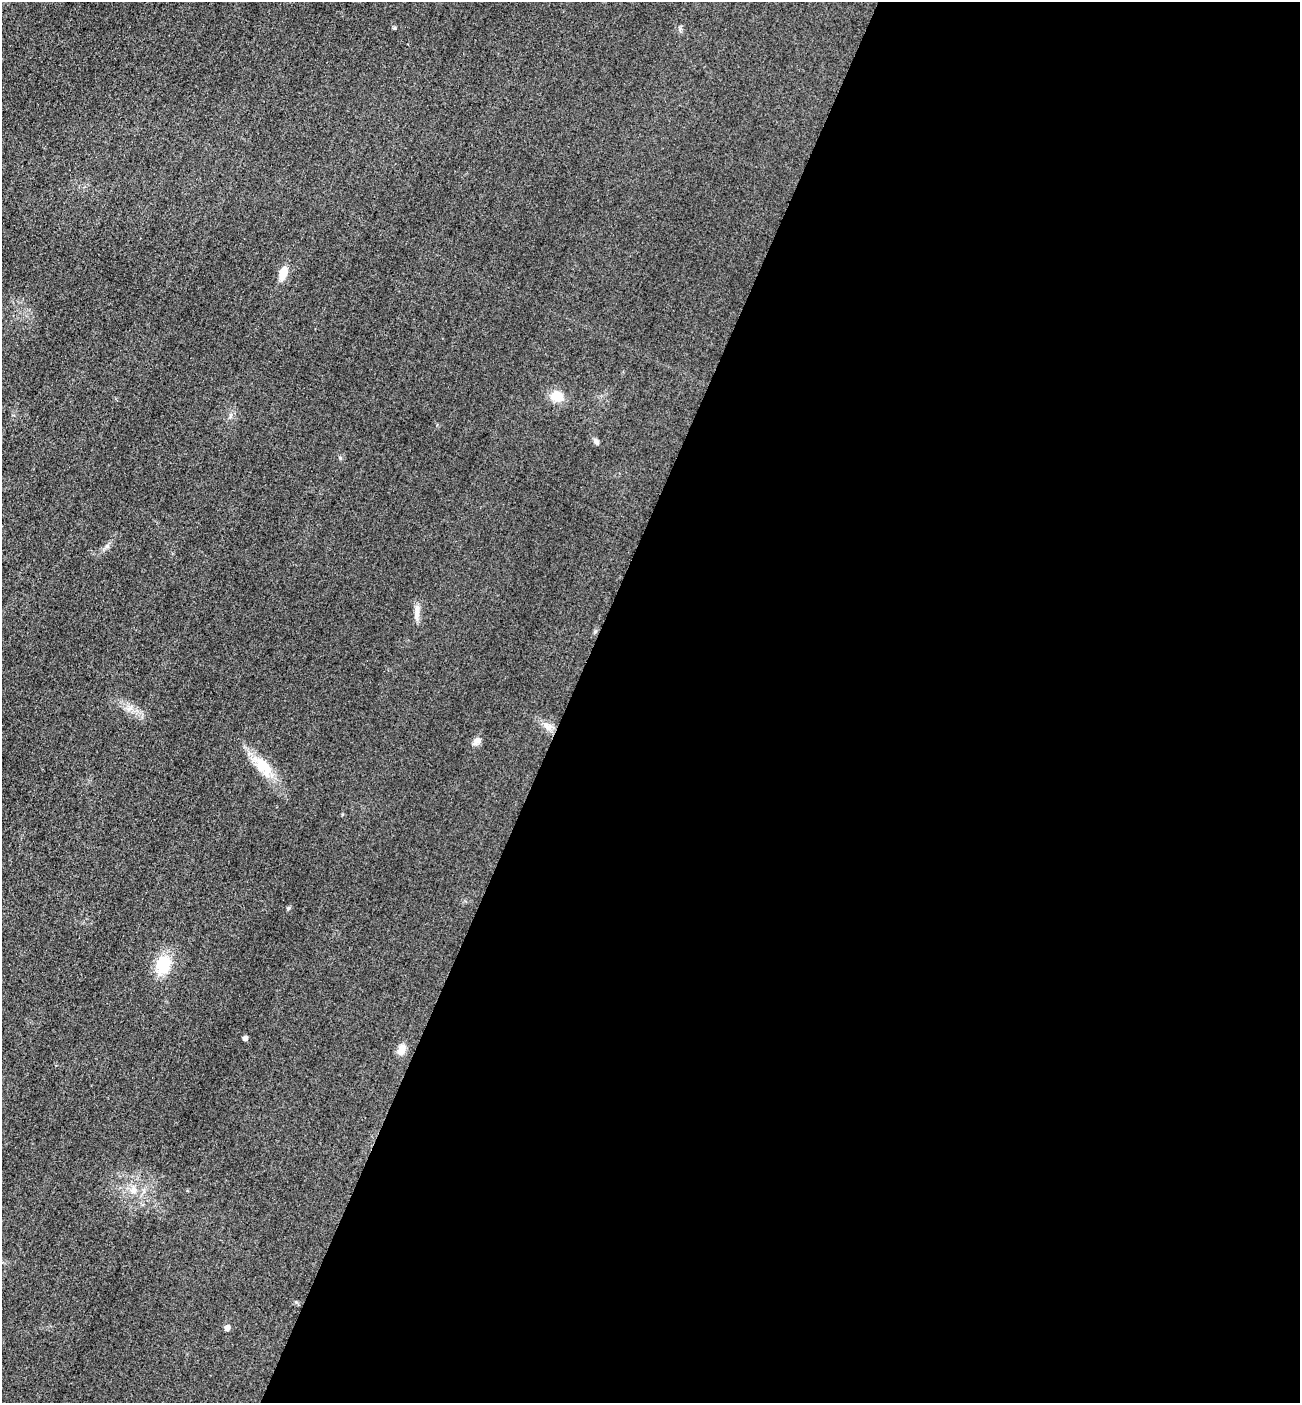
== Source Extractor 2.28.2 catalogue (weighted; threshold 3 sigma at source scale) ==
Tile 12 of 4 x 4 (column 4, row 3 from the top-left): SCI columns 4199-5496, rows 1427-2827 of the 5667 x 5654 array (HDU 1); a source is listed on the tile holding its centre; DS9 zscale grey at full resolution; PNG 1302 x 1405 px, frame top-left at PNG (2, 2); no overlay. Shown black and unused: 56% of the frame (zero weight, under 3 of 4 exposures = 3% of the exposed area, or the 3 px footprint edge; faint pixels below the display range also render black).
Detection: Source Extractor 2.28.2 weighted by HDU 2 'WHT'; one run over the whole footprint, this tile lists its part. Background 0.0571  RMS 0.017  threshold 0.0754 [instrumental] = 3 sigma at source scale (4.5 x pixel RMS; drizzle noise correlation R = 1.50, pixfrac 1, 0.05/0.05 arcsec/px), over >= 5 px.
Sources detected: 13; all 13 listed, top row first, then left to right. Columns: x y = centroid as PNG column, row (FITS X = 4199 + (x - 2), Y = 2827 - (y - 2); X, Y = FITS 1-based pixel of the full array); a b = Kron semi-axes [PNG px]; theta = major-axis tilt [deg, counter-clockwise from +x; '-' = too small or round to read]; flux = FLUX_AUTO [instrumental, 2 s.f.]
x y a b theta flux
283 273 15 8 72 22
557 396 11 9 -18 31
596 442 8 6 -56 5.2
417 612 21 6 87 12
547 726 16 7 -39 13
477 740 10 8 27 8.7
264 766 30 16 -52 44
288 908 6 4 23 2.4
163 965 18 13 68 61
245 1038 4 4 - 7.8
402 1049 15 9 58 14
133 1190 9 6 -21 7.4
227 1328 4 4 - 14
Unlisted compact peaks at least as high as the median listed source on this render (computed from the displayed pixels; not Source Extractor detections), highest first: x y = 395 28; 107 546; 340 458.